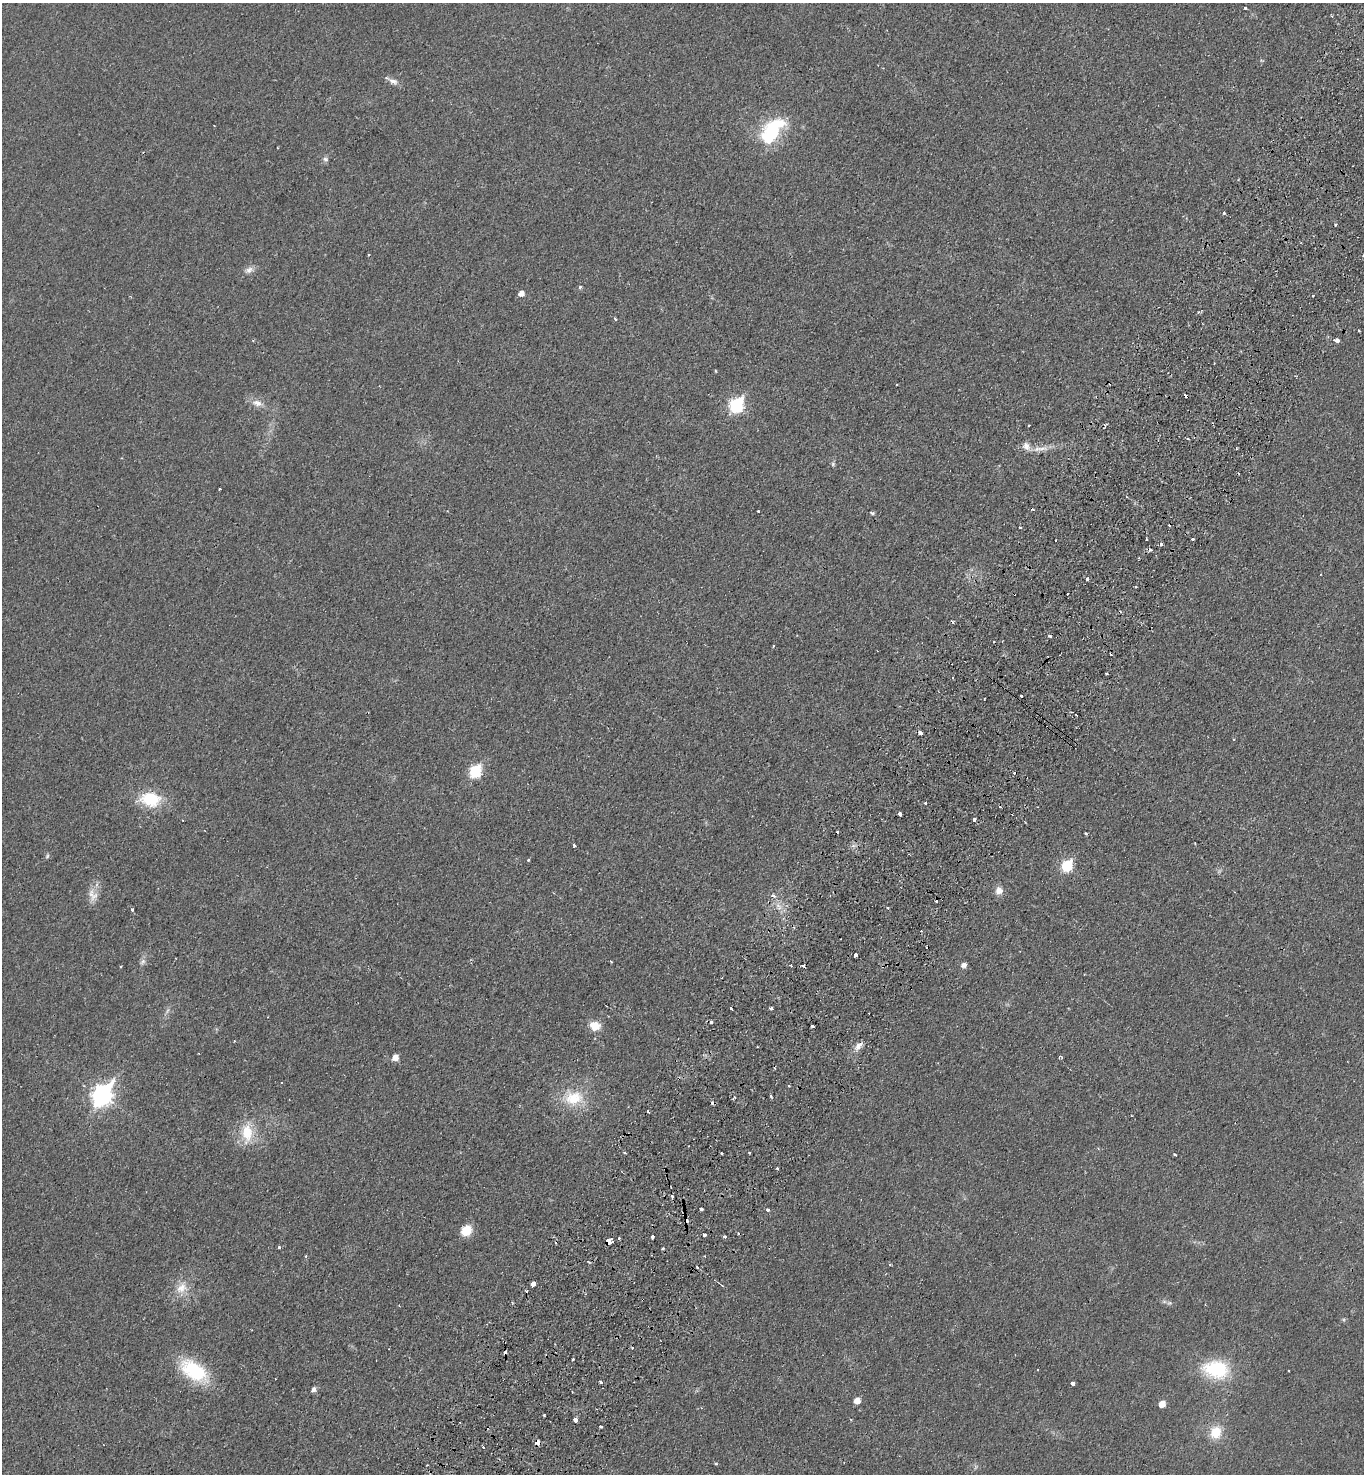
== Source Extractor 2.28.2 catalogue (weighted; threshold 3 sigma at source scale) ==
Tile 10 of 4 x 4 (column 2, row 3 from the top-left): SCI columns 1567-2928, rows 1512-2983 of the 5996 x 5963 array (HDU 1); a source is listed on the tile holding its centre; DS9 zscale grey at full resolution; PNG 1366 x 1476 px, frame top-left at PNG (2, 3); no overlay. Shown black and unused: <1% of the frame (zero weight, under 2 of 3 exposures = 3% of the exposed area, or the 3 px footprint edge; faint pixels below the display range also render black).
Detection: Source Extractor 2.28.2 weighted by HDU 2 'WHT'; one run over the whole footprint, this tile lists its part. Background 0.0278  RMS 0.0048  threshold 0.0217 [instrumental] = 3 sigma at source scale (4.5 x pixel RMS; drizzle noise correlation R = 1.50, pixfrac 1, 0.05/0.05 arcsec/px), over >= 5 px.
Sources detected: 136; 1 inside a brighter object's white glare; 25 cosmic-ray / hot-pixel residue — not listed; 1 inside a brighter listed object's ellipse — not listed separately; the other 109 listed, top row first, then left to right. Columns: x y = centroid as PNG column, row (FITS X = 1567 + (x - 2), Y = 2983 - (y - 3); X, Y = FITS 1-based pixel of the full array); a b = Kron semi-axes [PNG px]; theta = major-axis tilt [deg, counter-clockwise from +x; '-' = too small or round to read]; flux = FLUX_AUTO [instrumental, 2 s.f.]
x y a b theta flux
1245 8 3 3 - 0.56
393 81 11 7 -20 2.4
772 130 33 21 45 29
325 159 7 4 -44 1
1224 213 3 3 - 1.2
1336 225 3 3 - 0.65
1363 255 3 2 - 0.65
249 270 12 7 26 2.4
580 287 4 4 - 0.71
521 293 5 5 - 3.2
615 319 4 3 - 0.57
1337 341 4 3 - 4.1
897 385 3 2 - 0.4
1186 396 4 3 - 2.7
257 403 15 9 -19 3.8
736 405 8 7 - 65
1029 425 3 2 - 0.68
1026 446 12 8 -58 2.8
1042 449 14 4 7 3
833 464 5 5 - 0.76
220 489 3 3 - 1.6
758 511 3 3 - 0.97
872 513 6 4 -14 0.77
1020 527 3 2 - 0.6
1146 539 3 2 - 0.41
1192 539 3 3 - 2
1161 544 3 3 - 2.8
1150 550 5 4 - 0.7
1321 574 2 2 - 0.38
1087 578 3 3 - 2.3
952 621 5 3 - 0.53
1050 636 3 3 - 0.82
773 646 3 2 - 0.49
1111 654 3 2 - 1.2
1106 674 3 2 - 0.67
1021 696 3 3 - 1.5
1076 715 3 2 - 0.92
920 733 4 3 - 3.4
475 771 7 6 - 42
150 799 27 19 -8 17
925 803 3 3 - 1.2
900 814 4 3 - 2.8
974 820 4 3 - 2.7
1086 834 3 3 - 1.7
574 845 3 3 - 1.8
47 856 7 4 46 0.76
528 860 3 3 - 0.5
1067 866 7 6 - 31
999 890 9 8 - 3.4
93 895 18 12 -69 5
773 896 3 3 - 3.3
132 910 4 3 - 1.1
856 954 4 3 - 7.2
611 961 3 2 - 0.63
143 962 9 6 43 1.5
791 965 3 3 - 0.67
964 965 5 5 - 2.2
731 1009 3 3 - 3.2
771 1009 4 3 - 1.5
711 1022 3 3 - 4.3
595 1026 12 10 -12 6.2
812 1026 3 2 - 1
859 1045 13 7 45 2.8
395 1057 6 5 - 3.9
1060 1057 5 3 - 0.55
114 1080 7 4 51 3.1
102 1095 10 8 57 210
771 1096 3 3 - 0.62
734 1097 4 3 - 0.73
574 1098 27 20 4 16
648 1112 3 2 - 0.95
247 1133 26 14 -88 13
625 1153 3 2 - 0.68
749 1153 2 2 - 0.52
722 1154 3 3 - 1.4
1175 1154 3 3 - 0.87
777 1168 3 2 - 1.3
672 1196 3 3 - 1.1
701 1209 4 3 - 1
767 1210 3 3 - 2.7
466 1230 9 8 - 12
704 1235 3 3 - 4.1
653 1237 3 3 - 3.6
725 1237 3 3 - 0.98
619 1238 3 3 - 1.1
609 1241 4 3 - 110
279 1247 3 3 - 1.3
663 1249 3 3 - 0.69
705 1256 3 2 - 0.6
890 1265 3 3 - 0.49
697 1267 3 3 - 0.72
533 1284 4 3 - 9.9
181 1288 18 13 40 6.8
1169 1303 6 4 17 0.77
632 1348 3 3 - 0.87
573 1359 3 2 - 0.56
1216 1369 33 22 -9 26
193 1370 37 21 -34 27
1289 1371 3 2 - 0.43
601 1382 3 3 - 1.3
1073 1383 3 3 - 9.2
314 1389 6 5 - 1.5
857 1401 6 5 - 4.1
1162 1404 5 5 - 5.1
544 1415 3 3 - 0.62
575 1419 4 4 - 5.9
601 1427 3 3 - 1.1
1216 1432 15 13 76 9.7
537 1442 4 3 - 8.7
Overlapping masked pixels (flux is a lower limit): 3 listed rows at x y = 1186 396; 609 1241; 537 1442
Isophote crosses this tile's border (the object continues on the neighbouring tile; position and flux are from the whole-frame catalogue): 1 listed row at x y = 1363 255